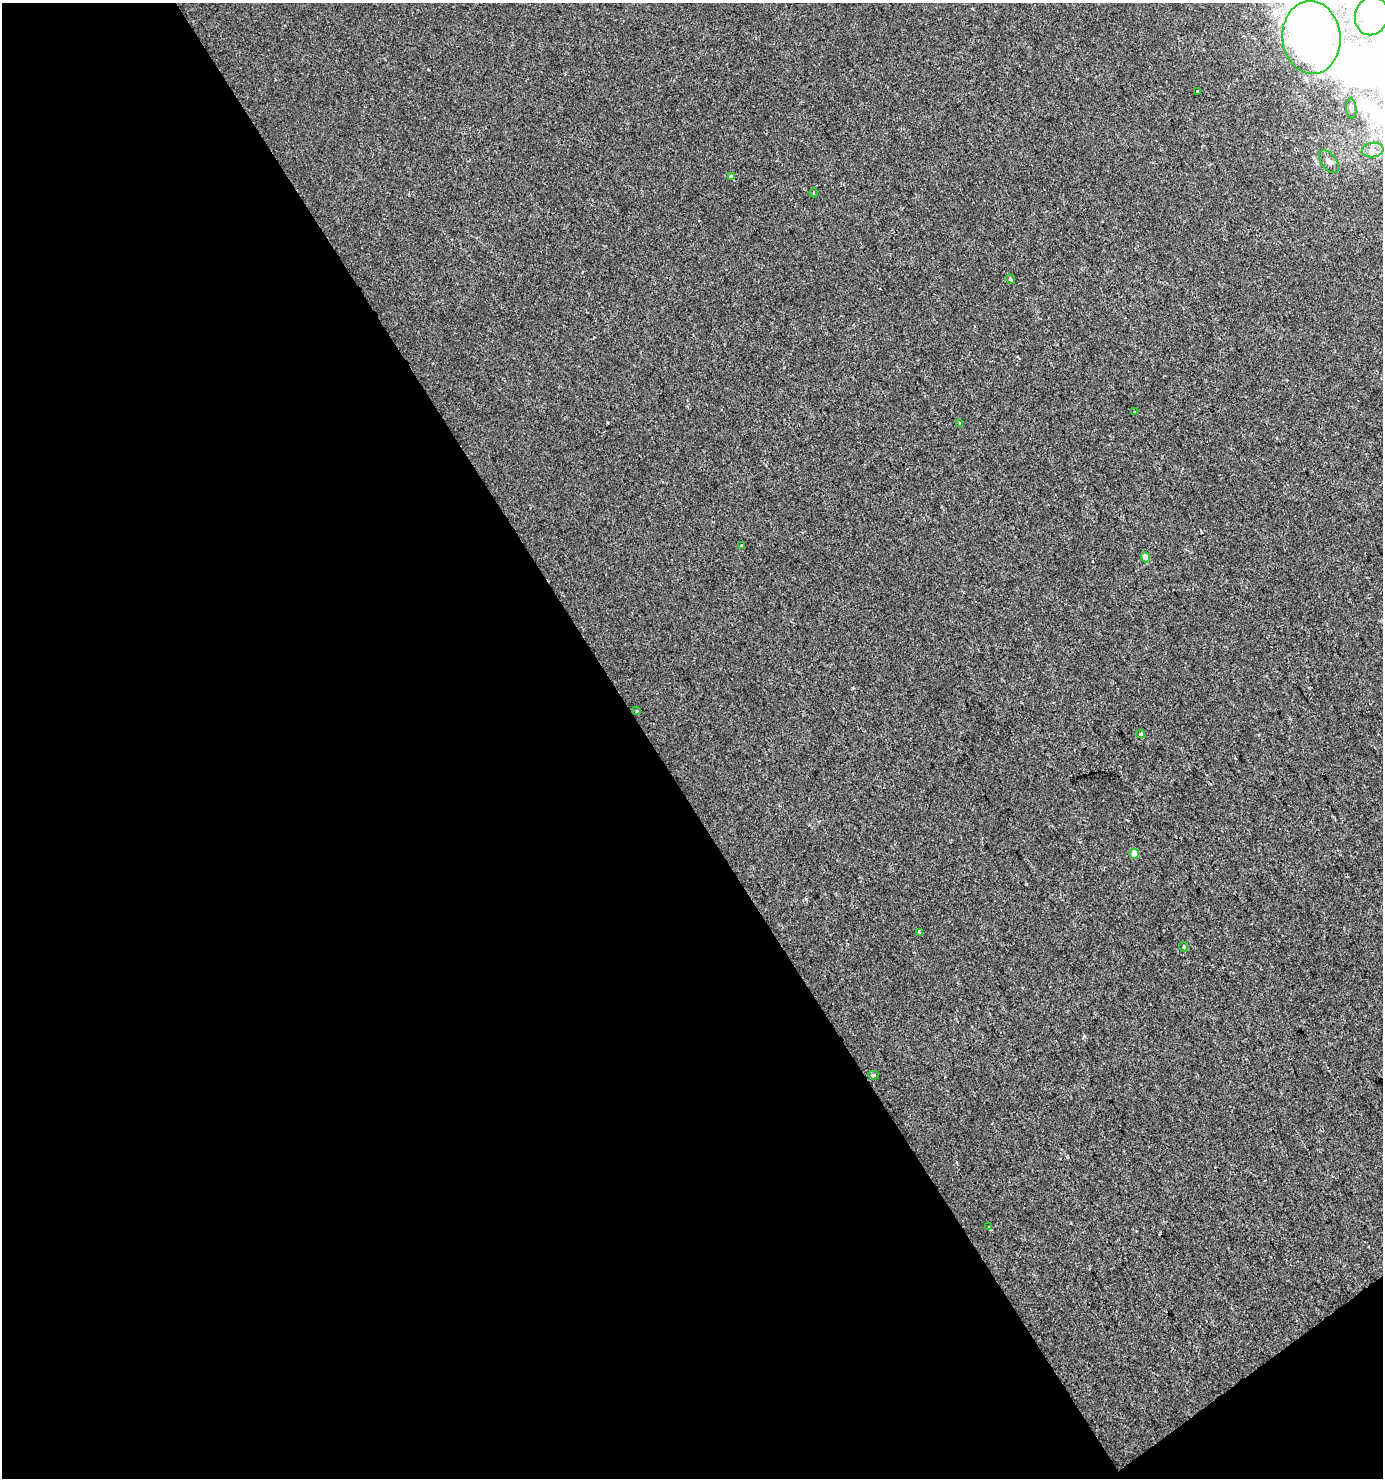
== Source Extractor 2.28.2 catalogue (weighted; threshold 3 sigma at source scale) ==
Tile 3 of 2 x 2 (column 1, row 2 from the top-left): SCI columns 70-1450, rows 1-1476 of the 2917 x 2952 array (HDU 1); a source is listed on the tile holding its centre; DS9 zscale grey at full resolution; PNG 1385 x 1480 px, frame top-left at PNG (2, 3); each listed source drawn as its Kron ellipse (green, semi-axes under 4 px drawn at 4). Shown black and unused: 48% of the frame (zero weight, under 2 of 3 exposures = <1% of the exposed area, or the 3 px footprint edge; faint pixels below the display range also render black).
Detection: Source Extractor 2.28.2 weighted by HDU 2 'WHT'; one run over the whole footprint, this tile lists its part. Background -8.20e-05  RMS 0.0041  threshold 0.0185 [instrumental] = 3 sigma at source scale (4.5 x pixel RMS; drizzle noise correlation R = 1.50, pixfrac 1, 0.0396/0.0396 arcsec/px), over >= 5 px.
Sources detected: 24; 3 inside a brighter object's white glare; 1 cosmic-ray / hot-pixel residue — neither listed nor drawn; the other 20 listed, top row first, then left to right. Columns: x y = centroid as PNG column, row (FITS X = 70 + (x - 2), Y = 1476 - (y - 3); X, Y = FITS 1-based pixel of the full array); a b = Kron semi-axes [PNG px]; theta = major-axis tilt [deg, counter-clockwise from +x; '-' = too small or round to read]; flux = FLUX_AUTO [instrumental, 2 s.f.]
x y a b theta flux
1372 16 19 16 75 82
1311 37 36 29 -85 130
1197 91 3 3 - 0.89
1351 108 10 5 -86 1.1
1373 150 11 7 6 2.7
1329 162 13 7 -52 2.1
731 177 4 3 - 2.7
814 193 4 3 - 0.35
1010 279 5 4 - 0.74
1134 412 3 3 - 0.86
960 423 3 3 - 1
741 546 3 3 - 1.7
1145 557 5 4 - 5.1
636 711 4 3 - 0.56
1141 734 4 3 - 2.8
1134 854 5 4 - 5.4
919 932 4 3 - 1.1
1184 947 5 3 - 0.53
873 1075 5 3 - 0.75
989 1227 3 3 - 2.1
Isophote crosses this tile's border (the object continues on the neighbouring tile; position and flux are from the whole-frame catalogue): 1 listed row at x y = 1372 16
Unlisted compact peaks at least as high as the median listed source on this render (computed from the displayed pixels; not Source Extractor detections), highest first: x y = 1084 1036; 806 899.